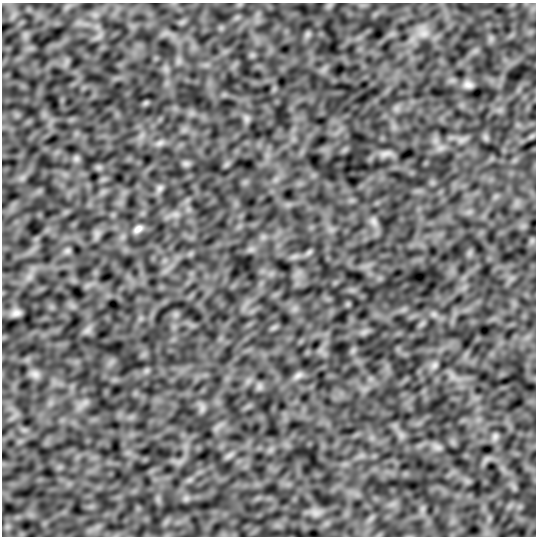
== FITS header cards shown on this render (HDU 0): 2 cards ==
NAXIS1  =                  534
NAXIS2  =                  534

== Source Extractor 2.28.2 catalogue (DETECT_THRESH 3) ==
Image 534 x 534 px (HDU 0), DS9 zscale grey, 1 PNG px = 1 image px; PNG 538 x 538 px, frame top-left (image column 1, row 534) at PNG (2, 3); no overlay
Background -7.48e-04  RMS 0.019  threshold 0.057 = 3 sigma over >= 5 px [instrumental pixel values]
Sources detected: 24; all 24 listed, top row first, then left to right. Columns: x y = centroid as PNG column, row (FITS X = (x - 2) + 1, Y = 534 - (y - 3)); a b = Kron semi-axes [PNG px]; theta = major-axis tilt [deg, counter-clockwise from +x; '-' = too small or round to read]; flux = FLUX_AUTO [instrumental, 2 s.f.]
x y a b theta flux
423 33 16 13 -1 18
308 34 7 4 71 3.3
468 85 11 8 -12 6.9
246 119 10 5 -90 4.1
160 143 11 6 24 5.1
385 154 16 6 15 7.1
76 158 8 6 70 3.8
186 164 9 6 -17 3.8
159 188 10 8 61 4.6
374 221 10 8 -46 5.8
138 229 12 7 34 7
67 251 9 7 32 3.6
309 252 8 5 45 3.1
16 313 11 7 7 8.1
434 314 7 5 45 3.3
87 330 8 6 31 4.9
434 365 10 9 - 5.7
35 374 14 10 -27 7
298 375 14 7 27 5.6
259 386 7 4 -72 3.5
202 408 8 4 72 4.1
495 437 10 8 64 4.9
438 447 10 6 -26 5.4
316 513 10 8 -32 7.5